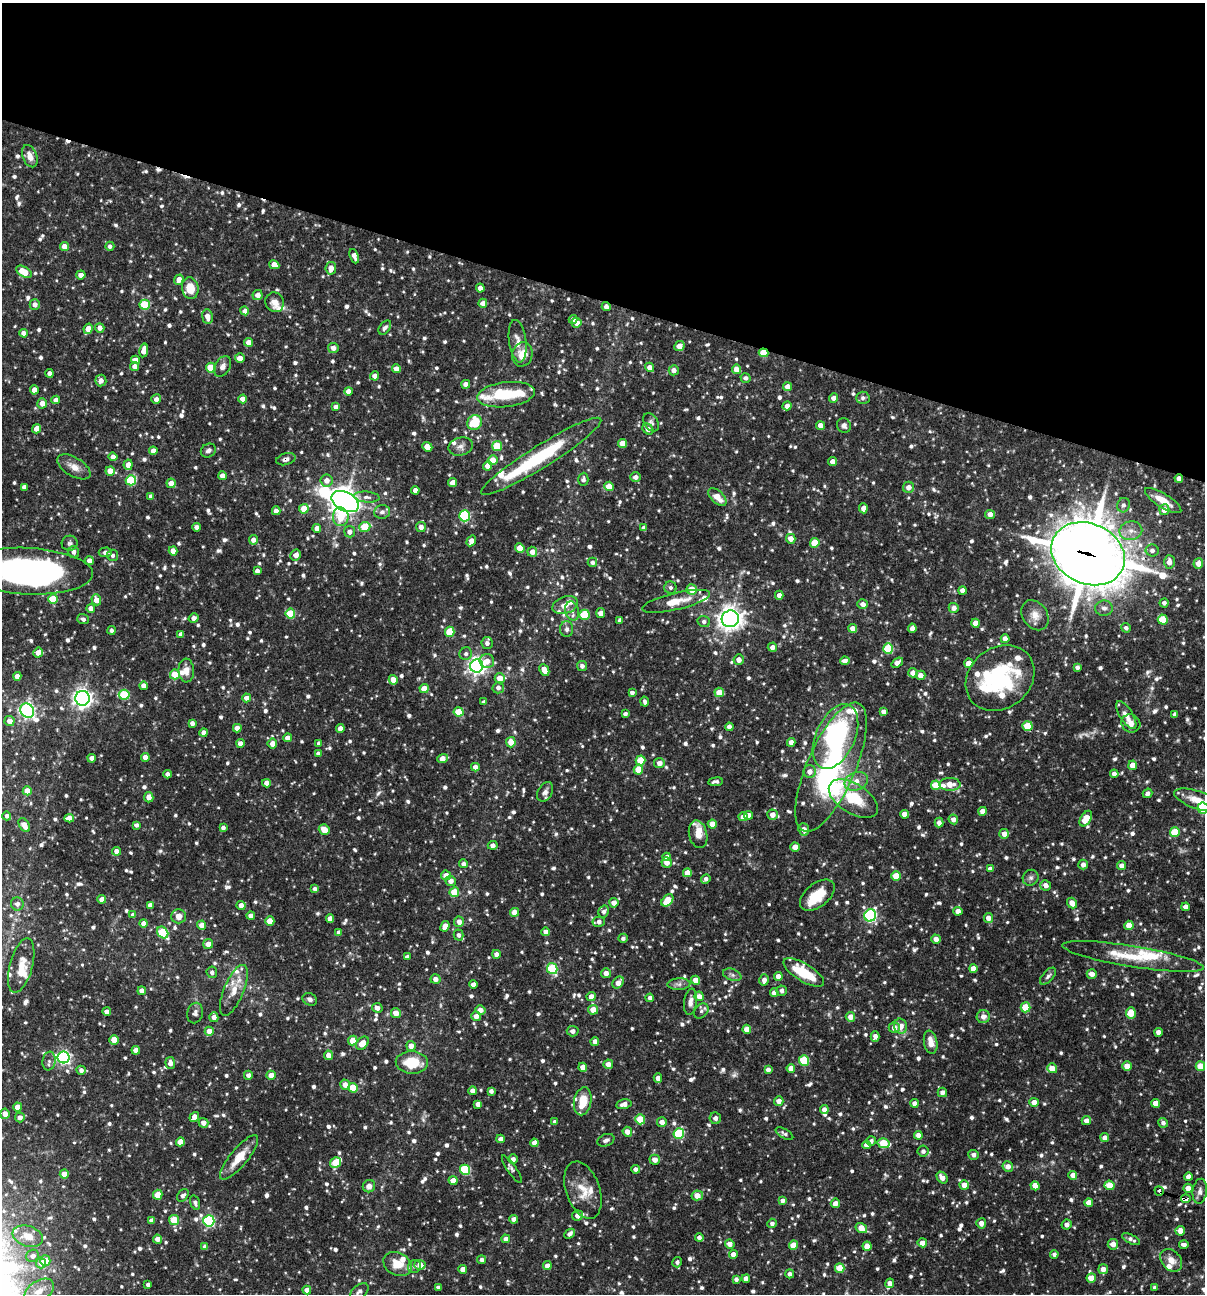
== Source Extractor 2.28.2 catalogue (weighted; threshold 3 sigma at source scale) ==
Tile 2 of 4 x 4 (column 2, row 1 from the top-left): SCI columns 1453-2655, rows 3876-5167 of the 5187 x 5169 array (HDU 1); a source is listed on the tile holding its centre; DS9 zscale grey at full resolution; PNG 1207 x 1296 px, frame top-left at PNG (2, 3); each listed source drawn as its Kron ellipse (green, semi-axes under 4 px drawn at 4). Shown black and unused: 23% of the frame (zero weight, under 3 of 4 exposures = <1% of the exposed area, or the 3 px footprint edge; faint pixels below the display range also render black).
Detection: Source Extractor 2.28.2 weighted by HDU 2 'WHT'; one run over the whole footprint, this tile lists its part. Background 0.0817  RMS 0.0038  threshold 0.0171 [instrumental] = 3 sigma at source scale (4.5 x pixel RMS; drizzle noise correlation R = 1.50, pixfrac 1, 0.05/0.05 arcsec/px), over >= 5 px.
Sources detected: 1229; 3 too faint to see at this stretch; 4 inside a brighter object's white glare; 4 cosmic-ray / hot-pixel residue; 2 long thin detections or spike segments (spike, bleed or trail) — neither listed nor drawn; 40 inside a brighter listed object's ellipse — not listed separately; of the other 1176, all 500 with FLUX_AUTO >= 1.17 (the completeness limit of this list) listed and drawn (676 fainter detections not listed), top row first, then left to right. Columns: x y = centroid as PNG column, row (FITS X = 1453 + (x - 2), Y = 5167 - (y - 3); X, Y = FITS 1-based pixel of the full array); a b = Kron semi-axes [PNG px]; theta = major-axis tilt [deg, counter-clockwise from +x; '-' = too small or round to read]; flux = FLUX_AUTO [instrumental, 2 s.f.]
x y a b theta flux
30 156 11 7 -70 3.1
110 246 4 4 - 1.4
64 247 4 4 - 4.1
354 256 7 4 -68 2.5
274 265 5 4 - 3.6
331 268 6 5 - 3.5
24 272 8 5 -32 7.3
81 275 5 4 - 2.3
179 280 5 4 - 2.9
190 288 11 8 -83 7.5
480 288 4 4 - 2.6
258 295 5 5 - 2.8
275 302 10 9 - 3
483 303 4 4 - 2.2
35 304 5 5 - 2.1
145 305 5 5 - 17
606 307 4 4 - 2.2
245 311 4 4 - 2.3
207 316 7 5 -83 3.1
573 319 4 4 - 2.1
576 323 5 5 - 2.9
100 328 5 4 - 2.2
385 328 8 5 52 1.3
88 329 5 4 - 5.9
24 333 4 4 - 2.5
518 341 21 8 -82 3.5
249 342 4 4 - 3.1
679 346 5 4 - 3.6
333 348 5 5 - 2.8
144 350 7 4 81 3.3
764 353 5 4 - 8.9
522 354 12 10 75 5.5
240 358 5 5 - 3.1
136 360 4 4 - 2.7
135 366 4 4 - 2.3
223 366 11 7 59 2
650 367 5 4 - 2.8
211 368 5 5 - 10
396 369 4 4 - 3
736 369 5 4 - 3.6
674 370 5 5 - 2.2
49 373 4 4 - 1.9
375 376 4 4 - 2.5
746 378 5 4 - 1.2
101 380 6 5 - 2.3
466 384 4 4 - 2
787 387 4 4 - 3.6
34 390 4 4 - 3.7
348 391 4 4 - 2.8
506 395 29 12 7 14
834 398 4 4 - 2.8
863 398 6 6 - 1.2
156 399 5 5 - 1.8
243 399 4 4 - 3.7
56 400 4 4 - 2.4
42 403 5 4 - 3.3
787 406 4 4 - 2.8
336 407 4 4 - 2.5
651 422 10 7 -56 1.3
474 423 8 7 - 11
844 425 7 7 - 1.5
820 426 4 4 - 2.8
36 429 4 4 - 3.3
648 429 6 5 - 2.1
622 443 4 4 - 5.5
461 446 12 9 15 2
497 446 5 5 - 14
427 447 5 4 - 3.8
153 451 4 4 - 2.9
208 451 8 6 32 1.3
541 456 70 11 32 32
113 457 4 4 - 3
286 459 10 6 15 1.6
493 460 5 4 - 6.4
833 462 4 4 - 3.4
128 465 5 4 - 2.9
487 466 4 4 - 3
74 467 18 9 -31 3.8
110 471 4 4 - 4.3
223 476 4 4 - 3.5
636 477 5 5 - 1.8
1179 478 4 4 - 2.5
583 479 7 5 88 1.2
131 480 5 5 - 22
327 480 6 6 - 2.7
453 482 4 4 - 2.9
171 483 5 4 - 3.5
609 486 4 4 - 6.4
24 487 4 4 - 2.2
908 487 5 5 - 2.8
415 490 4 4 - 2.3
151 496 4 4 - 1.6
367 497 13 5 -5 1.5
717 497 11 6 -43 5.1
345 501 14 9 -27 410
1163 501 21 7 -32 6.6
1123 505 7 6 - 1.4
863 508 5 4 - 2.6
304 509 5 4 - 6.4
1164 510 5 5 - 2.9
276 511 4 4 - 2.6
382 512 8 7 - 1.5
990 514 5 4 - 2.7
465 516 5 5 - 31
341 517 9 8 - 9.2
196 527 4 4 - 1.7
365 527 6 5 - 11
421 527 5 5 - 2.6
317 528 4 4 - 2.6
644 528 4 4 - 1.8
1131 531 11 9 10 3.4
350 532 5 5 - 2.1
791 539 5 4 - 3.2
253 540 5 4 - 2.2
471 541 5 4 - 3.1
70 543 8 7 - 1.2
815 543 5 4 - 9.4
520 548 4 4 - 4.3
1152 550 6 6 - 1.6
173 551 4 4 - 3.2
74 552 6 5 - 2
105 552 6 5 - 1.8
532 552 5 5 - 2.7
1088 554 38 30 -25 1500
113 555 5 5 - 1.2
296 555 5 5 - 2.7
89 561 4 4 - 2.5
592 562 5 5 - 1.4
1169 562 7 5 -88 3.2
1198 563 5 5 - 3.5
27 571 66 23 -3 130
257 571 4 4 - 1.8
670 587 6 6 - 1.2
692 589 5 5 - 6.6
963 591 4 4 - 2.7
779 595 4 4 - 2
53 599 5 4 - 11
96 600 5 4 - 3.3
676 601 35 8 13 7.8
1164 603 4 4 - 1.5
863 604 5 4 - 2
565 605 13 8 18 3.5
91 608 4 4 - 2.4
954 608 5 5 - 2.2
1104 608 9 7 -2 1.9
572 611 10 7 -75 1.9
601 613 5 4 - 3
290 614 5 5 - 15
584 615 5 5 - 18
1035 615 16 12 -57 4
194 618 5 4 - 2.2
83 619 6 5 - 1.2
730 619 9 8 - 290
620 620 4 4 - 1.4
1163 620 5 5 - 13
704 622 6 5 - 1.2
975 623 4 4 - 4.8
852 628 4 4 - 2.9
912 628 5 4 - 2.6
1126 628 5 4 - 1.2
567 629 8 6 90 1.4
111 630 4 4 - 1.2
450 632 5 5 - 12
181 634 4 4 - 2.2
1005 639 4 4 - 3.2
487 643 6 5 - 1.6
772 647 4 4 - 2
888 649 5 5 - 17
38 652 5 4 - 3.2
466 654 6 6 - 1.2
739 660 5 5 - 2.8
487 661 7 7 - 3.4
845 661 5 4 - 2.6
897 663 6 4 39 2.6
969 663 4 4 - 4.6
477 666 6 6 - 160
582 666 5 5 - 1.8
1077 667 4 4 - 1.3
544 670 6 4 -65 4.7
186 671 12 7 -88 2.8
913 673 5 4 - 2.6
175 674 5 5 - 7.9
920 675 5 4 - 2.8
17 676 4 4 - 2.6
500 678 5 5 - 4.4
1000 678 37 30 39 40
393 680 5 4 - 3.7
143 686 4 4 - 2.5
498 688 6 5 - 1.8
424 689 4 4 - 6.1
719 692 5 4 - 5.8
632 693 4 4 - 1.4
124 695 5 5 - 21
82 698 7 7 - 180
246 698 4 4 - 2.5
484 702 4 3 - 1.2
645 702 5 3 - 1.2
27 711 7 6 - 120
459 712 5 4 - 8.1
884 712 4 4 - 2
625 714 4 4 - 1.2
1175 714 4 4 - 1.6
1126 715 16 6 -58 2.7
10 721 5 5 - 3
192 723 4 4 - 1.8
1131 723 10 9 - 2.8
1027 726 5 5 - 11
729 727 4 4 - 2.4
237 728 4 4 - 2.8
340 728 4 4 - 2.8
204 733 4 4 - 2.3
835 736 34 19 66 54
287 738 4 4 - 3.2
511 742 5 5 - 4.4
791 742 4 4 - 2.4
319 743 4 4 - 1.5
240 744 4 4 - 2.3
272 744 5 5 - 3.4
318 753 4 4 - 1.7
145 757 4 4 - 2.6
92 758 4 4 - 2.3
443 759 5 4 - 3.8
640 760 5 5 - 12
659 763 5 5 - 3
1133 765 4 4 - 4.4
475 767 4 4 - 2.4
831 767 70 24 66 65
638 769 5 5 - 8.7
810 772 6 6 - 2.6
168 774 4 4 - 2
1114 774 4 4 - 1.9
856 781 12 9 24 4.1
716 782 7 3 6 1.2
266 783 4 4 - 2.7
950 784 10 6 1 4
936 785 5 5 - 8.9
27 791 4 4 - 5.2
545 792 10 7 61 1.8
1147 793 5 4 - 1.5
149 797 5 4 - 3.1
853 799 27 14 -32 17
1198 800 25 8 -19 6.5
1203 808 5 5 - 30
982 811 4 4 - 3.2
904 814 4 4 - 3
748 815 4 4 - 2.6
773 815 5 5 - 3.3
7 816 4 4 - 1.3
743 817 4 4 - 3
69 818 5 4 - 2.9
953 819 5 4 - 2.1
1086 819 8 5 58 7.6
939 823 5 4 - 1.8
712 824 4 4 - 3.6
24 825 7 5 -58 3.9
136 825 4 4 - 1.3
223 828 4 4 - 1.4
324 830 6 5 - 4.3
804 830 6 5 - 3.2
1175 832 5 5 - 12
698 834 14 9 -77 3.6
1004 834 5 4 - 2.6
493 845 5 4 - 1.6
795 847 5 4 - 4.4
116 851 4 4 - 2.5
667 857 4 4 - 1.9
667 862 5 5 - 3
463 864 4 4 - 1.5
1083 865 5 4 - 2.3
1121 866 4 4 - 2.1
990 869 4 4 - 1.4
687 873 4 4 - 4
446 875 5 4 - 3.6
896 876 5 4 - 8
1031 878 8 7 - 1.3
706 879 5 4 - 1.5
451 881 5 5 - 2.4
1045 885 5 5 - 2.3
315 889 4 4 - 1.7
454 892 5 5 - 11
817 895 20 11 38 9.7
102 899 4 4 - 2.7
667 900 7 5 47 10
614 903 4 4 - 2.9
1072 903 5 4 - 3.6
17 904 6 6 - 1.5
150 905 4 4 - 2.6
241 905 4 4 - 2.6
1186 907 4 4 - 2.7
604 911 6 5 - 1.6
958 911 4 4 - 2.7
514 912 4 4 - 4.2
133 915 4 4 - 2.4
870 915 6 6 - 53
179 916 7 7 - 2.9
251 916 4 4 - 2.4
988 918 5 4 - 3.2
330 919 4 4 - 2.9
270 921 4 4 - 5.4
459 922 5 5 - 2.5
599 922 6 5 - 1.9
144 923 4 4 - 3
202 925 4 4 - 2.7
1129 925 4 4 - 6.5
445 926 5 4 - 3.8
163 932 6 5 - 19
339 932 4 4 - 1.5
546 932 4 4 - 2.6
459 935 5 5 - 1.3
623 938 5 4 - 1.2
936 939 5 4 - 2.7
208 944 5 5 - 3.3
496 954 4 4 - 1.8
1133 956 72 10 -9 16
407 957 4 4 - 1.8
21 966 28 11 75 6.2
973 968 4 4 - 2.9
552 969 6 5 - 26
212 972 6 5 - 1.2
606 973 5 5 - 2.7
804 973 23 9 -31 15
1092 974 5 4 - 2.3
732 975 9 5 -21 1.2
778 976 4 4 - 2.5
1048 976 10 5 48 1.2
435 979 5 5 - 2.6
695 980 4 4 - 3.6
764 980 6 4 74 2.1
618 983 6 5 - 3.2
679 984 11 6 3 1.4
473 985 4 4 - 2.9
234 990 27 10 67 6.9
142 991 4 4 - 2.5
782 991 5 5 - 1.6
774 993 4 4 - 2.4
699 996 5 4 - 2.7
591 997 5 4 - 3
650 998 4 4 - 1.6
310 999 7 6 - 1.3
690 1002 13 6 82 2.1
1025 1007 5 5 - 11
377 1008 5 5 - 2
480 1010 5 4 - 2.8
593 1010 5 5 - 4.8
701 1011 8 6 49 1.2
107 1012 4 4 - 2.4
195 1013 10 8 78 1.7
396 1013 5 4 - 3
1131 1013 5 5 - 5.9
476 1016 5 5 - 2.7
214 1017 5 4 - 2.6
850 1017 5 5 - 2.9
983 1017 6 6 - 2.6
900 1026 7 6 - 4.3
894 1028 5 5 - 2.7
747 1029 4 4 - 4
209 1031 4 4 - 3.8
573 1031 6 5 - 1.9
1158 1032 4 4 - 2.6
875 1036 5 4 - 2.1
114 1040 4 4 - 5.9
353 1041 5 4 - 6.2
595 1042 4 4 - 2.7
931 1042 12 6 -80 4.1
362 1043 7 5 44 4.9
411 1046 5 5 - 3.1
136 1050 4 4 - 3.2
328 1055 5 4 - 2.9
64 1057 6 6 - 86
49 1061 9 6 81 1.3
804 1061 5 5 - 19
412 1062 16 11 -3 12
170 1063 6 5 - 2.6
608 1064 5 5 - 2.6
1127 1066 4 4 - 4.6
1200 1066 4 4 - 7.8
583 1067 4 4 - 3.2
791 1068 4 4 - 3.2
1052 1068 5 4 - 5
81 1070 4 4 - 1.6
768 1070 4 4 - 1.7
248 1075 4 4 - 1.8
271 1075 5 4 - 3.5
658 1078 4 4 - 2.7
345 1085 5 5 - 2.8
353 1088 5 4 - 9.6
473 1091 4 4 - 2.7
491 1091 4 4 - 1.4
942 1092 5 4 - 1.6
583 1101 14 8 78 7.5
779 1101 5 4 - 2.6
1034 1102 4 4 - 3.5
914 1103 4 4 - 2
1156 1103 4 4 - 4.6
478 1104 4 4 - 2.5
624 1104 8 4 12 2.4
18 1107 4 4 - 6.1
824 1110 4 4 - 2.4
5 1114 5 4 - 3.2
20 1117 5 4 - 2.1
194 1117 5 4 - 2.8
715 1118 6 5 - 1.9
640 1119 5 5 - 9.5
1086 1120 5 4 - 2.2
555 1122 4 4 - 1.8
662 1122 5 4 - 2.6
203 1123 5 5 - 2.4
1163 1123 5 4 - 1.4
627 1132 5 4 - 2.6
679 1133 5 5 - 24
784 1134 10 4 -31 1.2
918 1135 4 4 - 2.9
1105 1138 4 4 - 2.8
501 1139 4 4 - 2.2
606 1140 9 6 22 1.4
871 1141 5 4 - 1.3
180 1142 4 4 - 5.3
534 1143 4 4 - 2.5
884 1143 6 5 - 13
867 1145 4 4 - 2.5
923 1151 5 5 - 1.3
974 1155 5 5 - 1.5
239 1157 28 8 50 7.6
513 1159 5 4 - 1.7
655 1160 5 5 - 2.8
335 1163 6 5 - 8.7
1008 1166 5 5 - 2.7
512 1169 16 4 -55 1.2
635 1169 4 4 - 1.6
465 1170 5 5 - 26
64 1174 4 4 - 5.7
1073 1175 4 4 - 2.9
1188 1177 4 4 - 2.4
942 1178 6 4 -51 2.9
453 1180 4 4 - 4.1
964 1185 5 4 - 3.3
1109 1185 5 5 - 6.8
369 1186 6 6 - 2.3
1035 1186 5 4 - 3
1188 1188 4 4 - 3.1
583 1190 30 17 -71 8.3
1159 1191 5 3 - 1.6
1200 1191 12 7 83 1.9
158 1195 5 4 - 7.5
183 1195 7 5 49 1.2
697 1195 6 5 - 4.2
1186 1199 5 3 - 11
783 1200 4 4 - 1.6
195 1203 7 4 -73 1.3
835 1203 5 4 - 2.5
1089 1203 4 4 - 3.8
577 1216 5 5 - 2.7
514 1219 4 4 - 2.6
174 1220 5 5 - 10
152 1221 4 4 - 2.6
209 1221 5 5 - 54
772 1223 5 4 - 1.4
981 1223 5 5 - 2.7
1067 1224 5 4 - 2
861 1228 6 4 -33 5.2
1180 1231 5 5 - 3.3
570 1234 6 4 43 1.5
28 1236 16 10 -19 5
699 1237 4 4 - 1.5
157 1239 4 4 - 2.5
506 1239 4 4 - 2.1
1131 1239 10 4 -27 1.5
922 1243 4 4 - 3.4
730 1244 5 4 - 2.7
1113 1244 5 5 - 2.9
1184 1244 5 3 - 1.5
793 1245 5 4 - 7.2
867 1246 4 4 - 4.7
205 1247 4 4 - 2
733 1254 4 4 - 2.9
1054 1254 4 4 - 1.2
33 1256 6 6 - 1.7
482 1260 4 4 - 1.6
1171 1260 13 9 -47 3.3
45 1261 5 5 - 4
677 1262 5 5 - 1.3
41 1263 5 5 - 3.5
397 1264 15 11 -27 7
420 1265 5 5 - 3.7
547 1266 4 4 - 2.7
415 1267 7 6 - 1.4
840 1268 5 4 - 9.4
463 1269 4 4 - 2.7
1103 1269 5 5 - 2.9
790 1274 4 4 - 1.6
1091 1278 5 4 - 5.5
736 1279 4 4 - 1.5
746 1279 4 4 - 2.6
890 1283 5 4 - 2.1
148 1284 4 3 - 1.3
438 1287 4 3 - 1.2
1155 1287 4 3 - 1.2
307 1290 4 4 - 3.3
39 1291 16 10 33 4.4
360 1291 10 6 37 1.6
Overlapping masked pixels (flux is a lower limit): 8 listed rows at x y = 606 307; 764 353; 286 459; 1179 478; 1088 554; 831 767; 1159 1191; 1186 1199
Isophote crosses this tile's border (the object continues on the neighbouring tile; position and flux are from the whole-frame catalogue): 3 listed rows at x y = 27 571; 1198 800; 1203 808